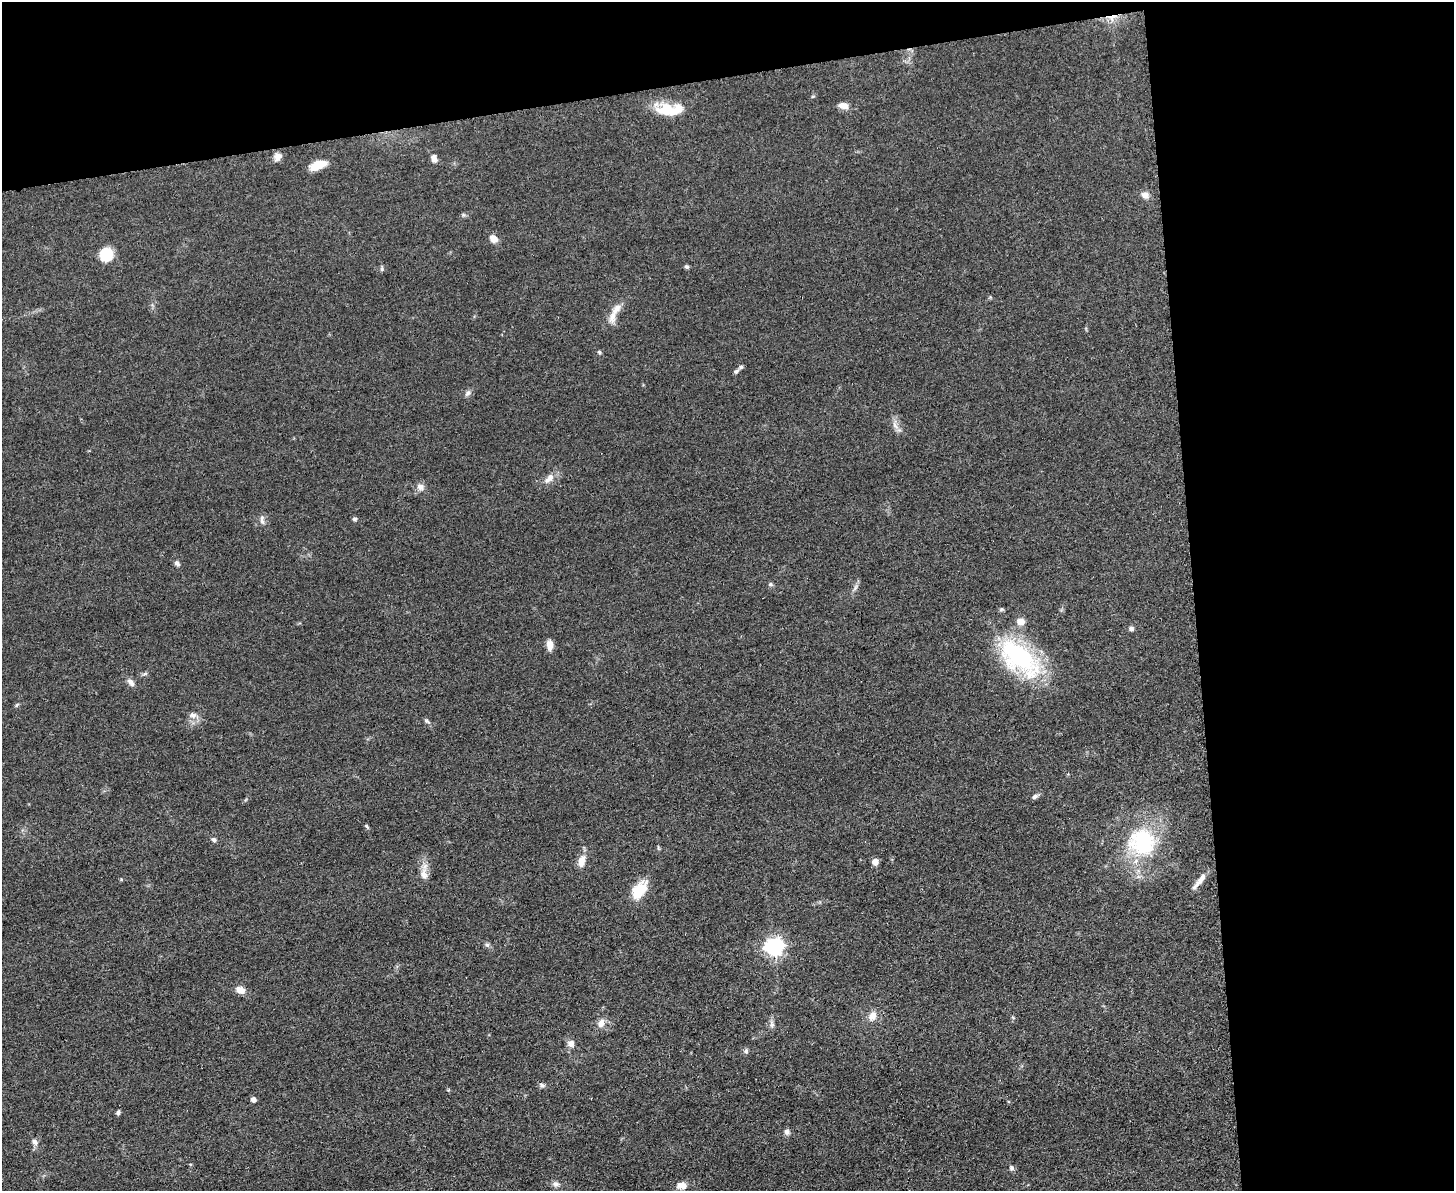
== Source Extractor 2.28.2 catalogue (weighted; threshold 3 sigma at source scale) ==
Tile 3 of 3 x 4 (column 3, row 1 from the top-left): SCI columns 3045-4496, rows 3572-4760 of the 4748 x 4767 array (HDU 1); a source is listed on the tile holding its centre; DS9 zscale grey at full resolution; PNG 1456 x 1193 px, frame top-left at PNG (2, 2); no overlay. Shown black and unused: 25% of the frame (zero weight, under 3 of 5 exposures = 1% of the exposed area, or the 3 px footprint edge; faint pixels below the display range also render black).
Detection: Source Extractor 2.28.2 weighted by HDU 2 'WHT'; one run over the whole footprint, this tile lists its part. Background 0.0464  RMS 0.0055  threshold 0.0249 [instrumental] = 3 sigma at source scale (4.5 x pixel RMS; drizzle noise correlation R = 1.50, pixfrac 1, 0.05/0.05 arcsec/px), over >= 5 px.
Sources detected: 60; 2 inside a brighter listed object's ellipse — not listed separately; the other 58 listed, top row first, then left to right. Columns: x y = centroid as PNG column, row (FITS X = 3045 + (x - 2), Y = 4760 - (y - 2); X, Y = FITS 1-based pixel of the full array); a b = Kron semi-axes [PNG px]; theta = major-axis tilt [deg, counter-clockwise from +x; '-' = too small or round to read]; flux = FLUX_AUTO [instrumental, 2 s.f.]
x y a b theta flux
1112 17 16 5 12 5
844 105 11 7 -8 4.2
670 109 34 14 -1 17
278 157 11 8 52 3.5
434 158 9 6 -77 3.1
318 165 20 9 20 8.2
1145 195 9 8 - 3.3
463 215 6 4 -89 0.78
493 238 10 8 -44 4.1
106 254 14 13 - 14
687 267 6 5 - 0.99
382 269 7 5 83 0.91
612 317 19 9 79 4.9
599 352 5 4 - 0.77
736 371 8 5 40 1.4
468 393 10 5 52 1.6
895 425 12 6 -71 2.8
549 479 18 8 48 4.4
420 487 10 9 - 2.8
262 519 14 5 -86 2
355 519 5 5 - 1.1
177 563 8 6 -49 1.6
771 584 7 5 -22 0.95
855 588 10 4 60 1.6
1021 621 9 8 - 4.4
1131 628 6 6 - 1.5
550 645 13 7 -87 3.8
1018 656 55 31 -37 67
145 674 8 4 9 1
131 682 11 6 -48 2.6
193 715 9 7 -4 2.6
427 721 9 4 -26 1.2
1035 796 9 6 32 1.4
367 826 7 4 -50 0.81
214 840 6 6 - 1.3
1142 842 35 33 -10 47
582 861 15 8 78 5.4
875 862 5 5 - 5.6
424 874 17 10 -85 5
121 879 5 3 - 0.41
1201 879 19 7 54 3.8
639 890 25 14 55 12
487 945 7 5 -41 1.2
774 946 7 7 - 230
240 990 11 8 -26 4.5
872 1016 12 9 61 4.7
601 1023 13 9 64 3.8
772 1024 11 6 -80 2
571 1043 10 9 - 2.8
746 1051 7 6 - 1.3
542 1085 9 5 -20 1.3
253 1099 5 4 - 2.8
118 1112 6 4 69 1.1
787 1132 8 7 - 1.8
35 1142 9 7 -66 2.1
1011 1168 7 6 - 1.4
556 1184 9 8 - 2
682 1185 14 9 -1 4.4
Overlapping masked pixels (flux is a lower limit): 1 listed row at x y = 1112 17